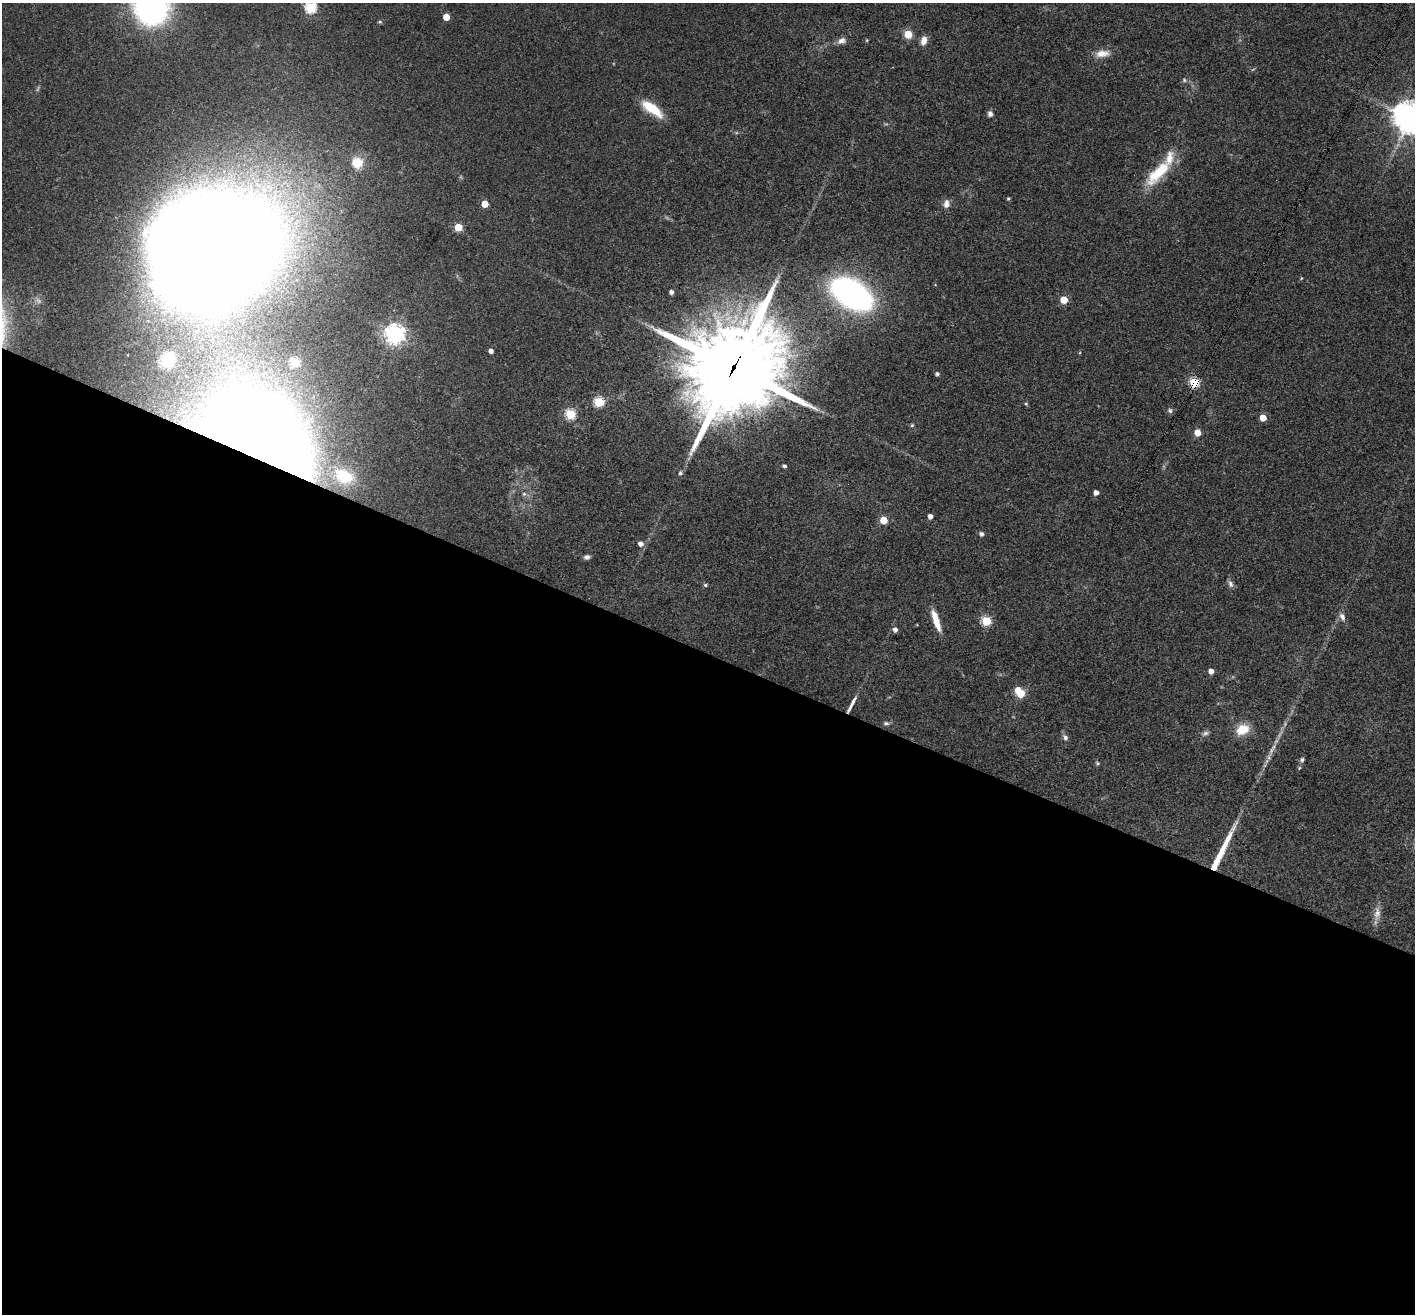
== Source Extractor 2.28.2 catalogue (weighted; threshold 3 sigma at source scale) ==
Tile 14 of 4 x 4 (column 2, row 4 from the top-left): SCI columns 1418-2830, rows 279-1590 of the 5657 x 5669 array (HDU 1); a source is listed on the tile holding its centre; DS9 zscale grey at full resolution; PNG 1417 x 1316 px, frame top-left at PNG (2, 3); no overlay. Shown black and unused: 50% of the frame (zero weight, under 3 of 4 exposures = <1% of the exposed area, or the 3 px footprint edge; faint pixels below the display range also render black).
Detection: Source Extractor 2.28.2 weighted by HDU 2 'WHT'; one run over the whole footprint, this tile lists its part. Background 0.0339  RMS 0.0047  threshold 0.0211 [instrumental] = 3 sigma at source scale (4.5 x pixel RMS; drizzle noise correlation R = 1.50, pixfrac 1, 0.05/0.05 arcsec/px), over >= 5 px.
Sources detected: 69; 1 inside a brighter object's white glare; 1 long thin detection or spike segment (spike, bleed or trail) — not listed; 1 inside a brighter listed object's ellipse — not listed separately; the other 66 listed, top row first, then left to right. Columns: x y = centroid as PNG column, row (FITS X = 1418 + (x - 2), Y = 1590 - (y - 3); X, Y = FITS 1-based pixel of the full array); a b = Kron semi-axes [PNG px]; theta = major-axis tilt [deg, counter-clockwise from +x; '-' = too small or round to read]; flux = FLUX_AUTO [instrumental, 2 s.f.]
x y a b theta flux
151 8 29 28 - 130
311 8 5 5 - 55
446 17 5 5 - 8.7
380 22 6 4 18 0.67
908 34 5 5 - 17
867 40 4 4 - 0.46
841 41 11 8 25 2.5
924 41 11 7 77 3.2
1102 53 20 10 5 5.1
1184 80 5 5 - 0.8
652 108 23 9 -36 15
990 114 7 6 - 1.6
1410 118 10 9 - 670
357 163 12 11 - 7.7
1158 173 45 15 46 19
1008 199 4 3 - 0.74
485 204 5 5 - 10
946 204 11 8 83 2.8
458 227 5 5 - 15
203 250 83 65 20 1900
1301 278 4 3 - 0.42
671 292 4 4 - 2.2
851 294 25 14 -32 260
1064 300 5 5 - 13
395 334 7 7 - 280
491 351 4 4 - 2.3
167 360 13 12 - 11
295 362 5 5 - 29
734 368 40 34 51 4500
937 374 4 4 - 1.4
1194 383 5 5 - 34
599 402 5 5 - 37
1026 404 5 4 - 0.7
1170 411 7 6 - 1.1
570 414 5 5 - 39
1263 418 5 4 - 9
912 425 5 5 - 0.64
1197 433 5 5 - 5.8
261 444 66 44 -36 1300
784 466 4 3 - 1.3
680 473 6 6 - 0.98
344 476 24 16 -24 16
1096 493 4 4 - 2.5
524 494 6 5 - 0.96
930 516 4 4 - 2.8
883 520 5 5 - 14
982 534 5 5 - 1.6
641 544 5 5 - 2.5
587 557 7 5 9 1.5
1230 584 10 6 -66 1.7
705 585 5 4 - 0.82
1342 617 10 7 -64 2.3
936 620 24 6 -71 8.3
986 621 5 5 - 34
895 630 5 5 - 2.1
1211 671 4 4 - 3
1020 693 8 5 -51 26
851 705 23 4 62 3.4
886 723 8 5 -1 1
1242 729 17 12 26 8.6
1205 733 9 6 16 1.4
1065 737 8 6 -50 1.5
1271 750 14 5 69 2.7
1302 760 6 6 - 1.1
1097 763 6 4 -24 0.67
1377 913 20 9 85 4.3
Overlapping masked pixels (flux is a lower limit): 4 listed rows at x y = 734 368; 1194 383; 261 444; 851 705
Isophote crosses this tile's border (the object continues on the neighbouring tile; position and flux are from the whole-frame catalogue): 3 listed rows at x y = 151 8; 311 8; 1410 118